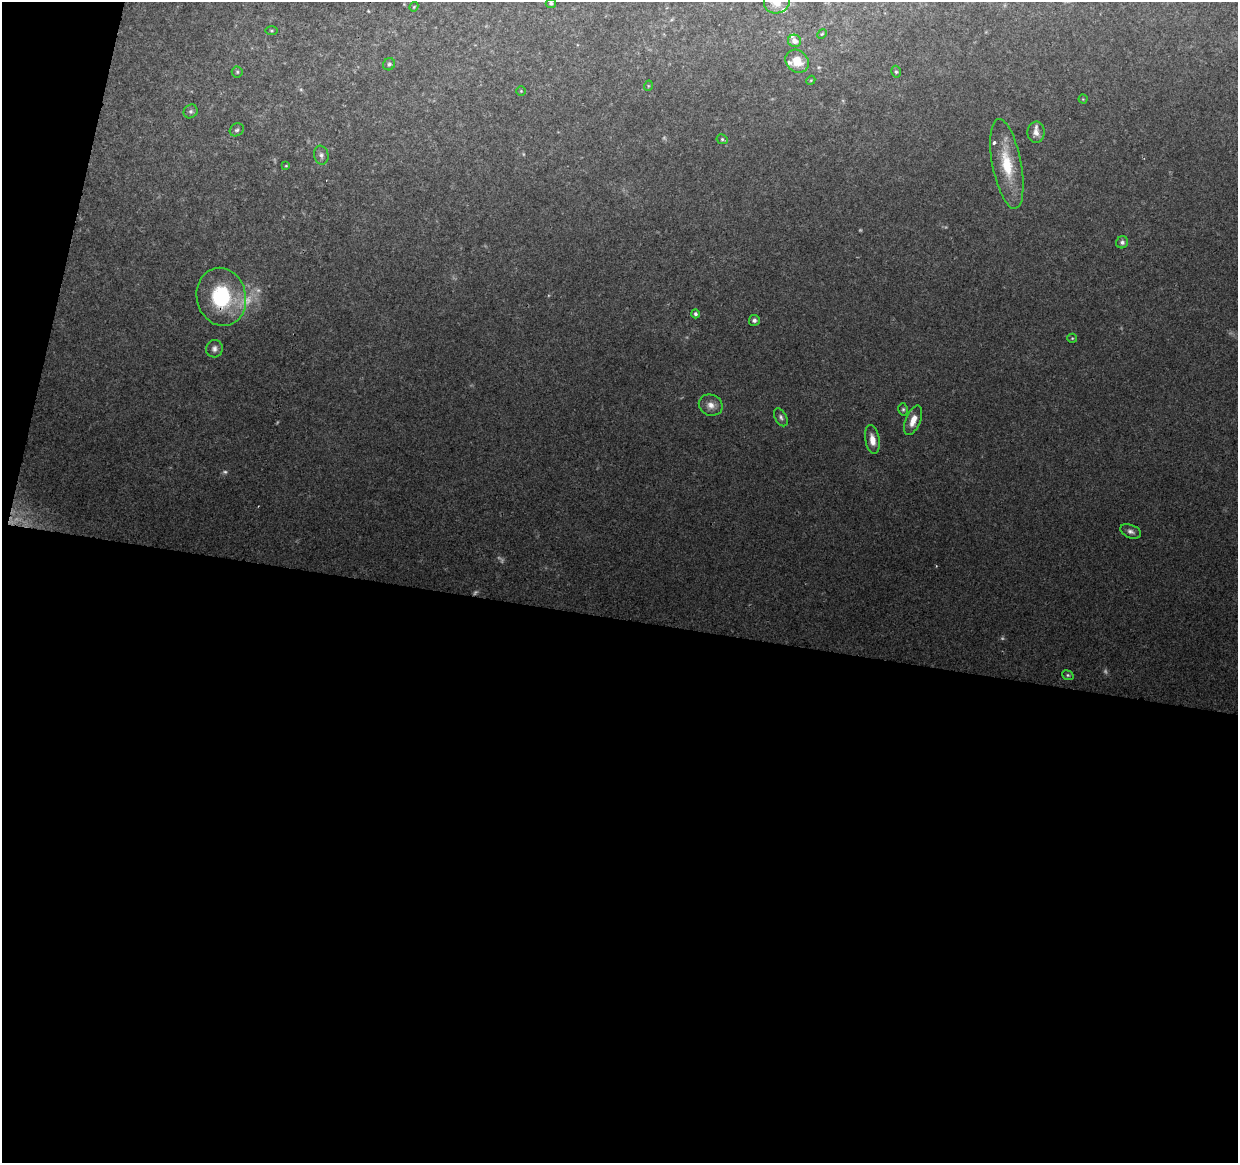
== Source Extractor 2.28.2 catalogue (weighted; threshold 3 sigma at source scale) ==
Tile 13 of 4 x 4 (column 1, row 4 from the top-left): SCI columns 1-1236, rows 225-1385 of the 4952 x 5152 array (HDU 1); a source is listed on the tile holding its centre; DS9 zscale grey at full resolution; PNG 1240 x 1165 px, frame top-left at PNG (2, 2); each listed source drawn as its Kron ellipse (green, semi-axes under 4 px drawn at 4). Shown black and unused: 49% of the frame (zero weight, under 2 of 3 exposures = <1% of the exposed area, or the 3 px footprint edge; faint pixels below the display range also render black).
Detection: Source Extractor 2.28.2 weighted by HDU 2 'WHT'; one run over the whole footprint, this tile lists its part. Background 0.153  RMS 0.0099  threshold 0.0447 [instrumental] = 3 sigma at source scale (4.5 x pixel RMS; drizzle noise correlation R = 1.50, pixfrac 1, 0.0396/0.0396 arcsec/px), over >= 5 px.
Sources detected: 49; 10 too faint to see at this stretch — neither listed nor drawn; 5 inside a brighter listed object's ellipse — not listed separately; the other 34 listed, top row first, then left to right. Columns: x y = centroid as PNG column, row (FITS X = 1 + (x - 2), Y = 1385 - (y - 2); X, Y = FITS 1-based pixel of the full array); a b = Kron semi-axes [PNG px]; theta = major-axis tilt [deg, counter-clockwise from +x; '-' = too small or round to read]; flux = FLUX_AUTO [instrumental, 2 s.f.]
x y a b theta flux
777 2 13 11 10 14
551 3 5 4 - 2.3
414 7 5 4 - 1.1
271 30 6 3 0 1.2
822 34 5 4 - 1.2
795 41 6 6 - 5.5
797 61 12 10 -46 18
389 64 6 5 - 2.1
237 72 5 5 - 1.6
896 72 6 5 - 1.7
811 80 5 3 - 0.97
648 86 5 3 - 0.87
521 91 4 4 - 1.1
1083 99 4 4 - 0.9
191 111 7 6 - 2.5
237 130 7 6 - 2.3
1036 132 10 8 -88 6.4
722 139 6 5 - 1.7
321 155 9 7 -80 3.7
1007 164 45 14 -79 41
286 166 3 3 - 0.86
1122 242 6 5 - 2.7
221 297 29 24 -77 75
695 314 4 4 - 2.3
754 320 5 5 - 2.8
1072 338 5 4 - 1.2
214 349 9 8 - 4.2
711 405 12 10 -22 7.9
903 409 6 5 - 1.7
781 417 10 5 -61 2.9
913 420 16 7 68 11
872 440 15 7 -80 10
1131 531 10 6 -21 3.9
1068 675 6 4 -22 1.6
Overlapping masked pixels (flux is a lower limit): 1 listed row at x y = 221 297
Isophote crosses this tile's border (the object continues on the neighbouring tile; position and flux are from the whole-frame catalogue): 1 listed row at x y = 777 2